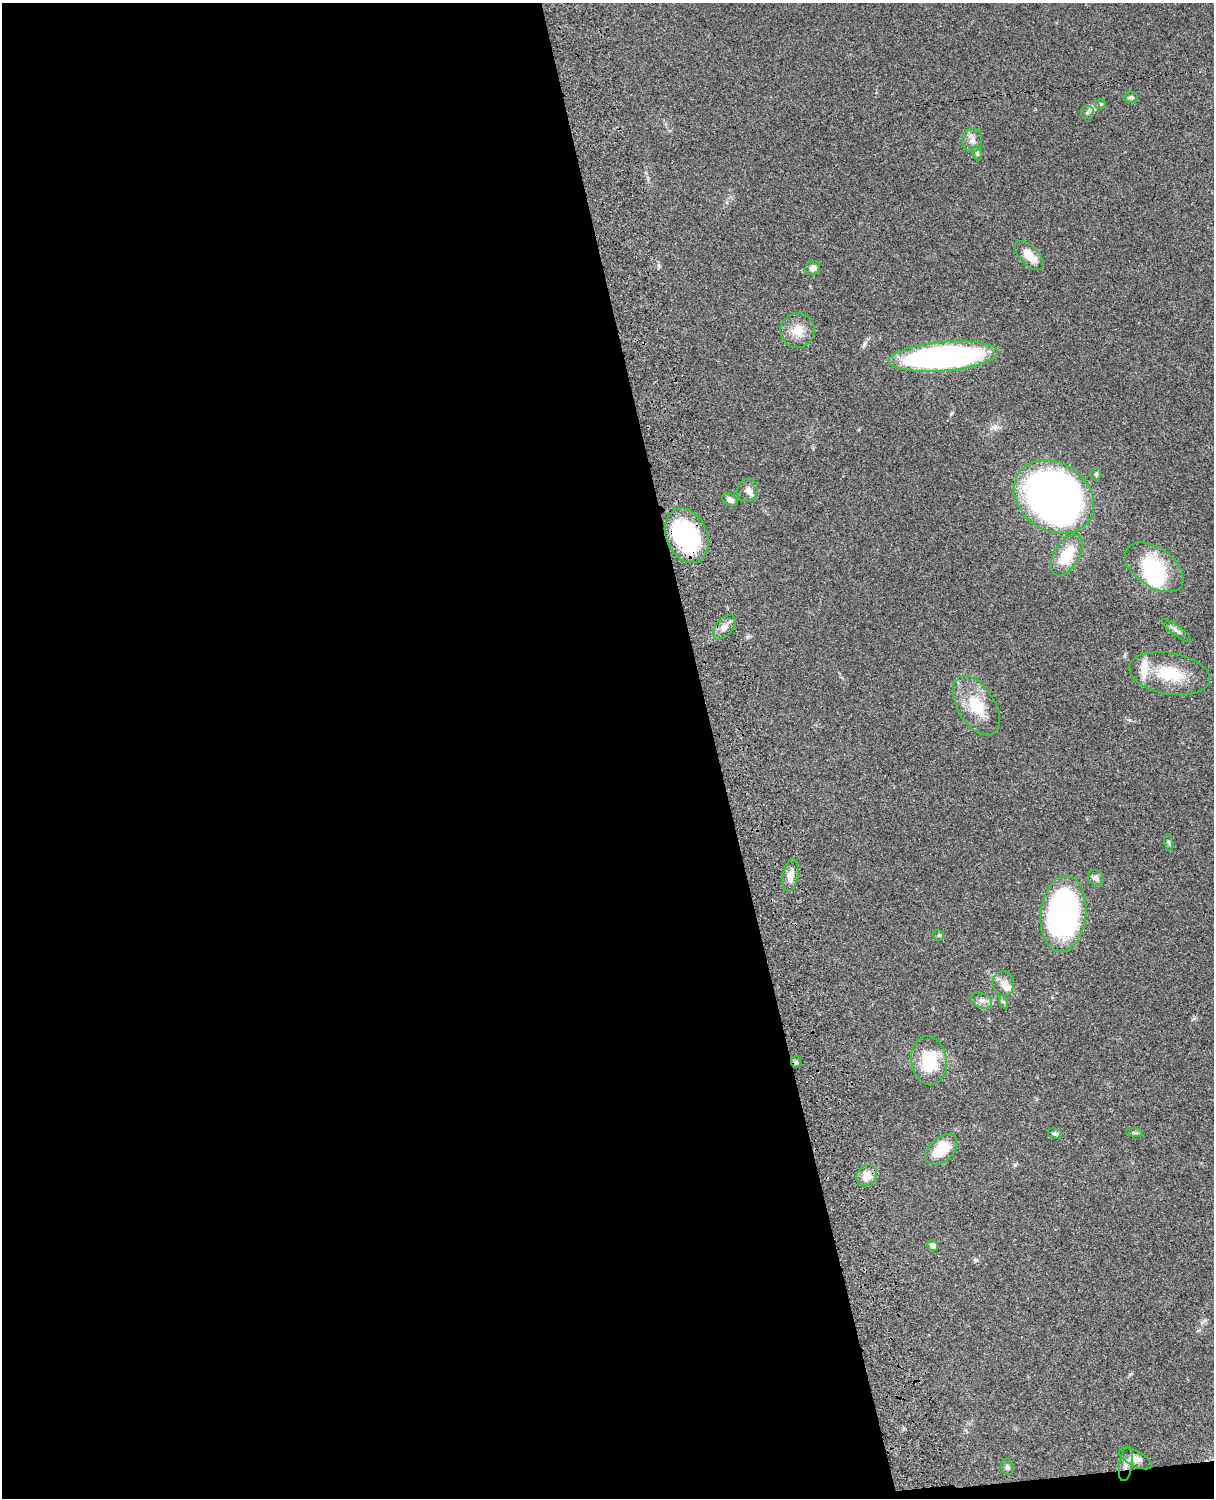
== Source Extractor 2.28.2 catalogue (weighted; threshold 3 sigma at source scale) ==
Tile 9 of 4 x 3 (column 1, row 3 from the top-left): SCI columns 122-1333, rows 278-1773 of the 5089 x 4929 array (HDU 1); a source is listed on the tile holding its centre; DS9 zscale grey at full resolution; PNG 1216 x 1500 px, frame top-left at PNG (2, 3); each listed source drawn as its Kron ellipse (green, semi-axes under 4 px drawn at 4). Shown black and unused: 59% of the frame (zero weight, under 3 of 4 exposures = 6% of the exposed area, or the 3 px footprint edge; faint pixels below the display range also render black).
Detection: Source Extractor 2.28.2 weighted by HDU 2 'WHT'; one run over the whole footprint, this tile lists its part. Background 0.0839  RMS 0.006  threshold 0.0272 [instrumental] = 3 sigma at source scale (4.5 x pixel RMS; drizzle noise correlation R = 1.50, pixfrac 1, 0.05/0.05 arcsec/px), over >= 5 px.
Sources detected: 41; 1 inside a brighter object's white glare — neither listed nor drawn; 2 inside a brighter listed object's ellipse — not listed separately; the other 38 listed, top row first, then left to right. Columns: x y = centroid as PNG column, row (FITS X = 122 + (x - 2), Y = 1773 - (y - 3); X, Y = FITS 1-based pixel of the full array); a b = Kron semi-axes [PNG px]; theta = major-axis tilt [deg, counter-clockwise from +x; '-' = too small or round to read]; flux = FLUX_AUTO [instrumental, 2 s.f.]
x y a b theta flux
1131 97 7 5 -3 1.5
1101 104 5 5 - 0.72
1088 113 6 6 - 1.3
972 140 12 10 86 3.8
977 153 7 4 -80 1.1
1029 256 18 9 -46 9.1
813 268 7 7 - 3
798 330 17 17 - 9.6
943 356 54 14 5 180
1096 474 6 5 - 0.94
748 491 12 10 69 3.2
1054 497 43 34 -33 380
730 500 8 5 -33 2.6
687 536 28 20 -65 74
1067 555 22 12 59 17
1154 567 33 19 -35 37
724 627 14 8 49 3.9
1177 631 18 5 -37 2.2
1169 673 41 20 -10 25
976 706 33 18 -58 21
1169 842 8 4 -81 0.97
790 875 16 7 80 5.6
1096 878 8 7 - 2.5
1063 914 38 22 84 150
939 935 6 5 - 0.81
1003 984 12 10 -88 4.2
981 1000 11 7 -24 2.8
1004 1002 7 4 -70 0.93
929 1061 25 17 -82 24
796 1062 6 5 - 1.2
1134 1133 8 4 -8 1.1
1055 1134 7 5 -11 1.2
942 1149 19 12 41 17
867 1176 11 9 49 7.3
933 1245 6 5 - 2.6
1135 1458 18 8 -28 3.6
1126 1464 17 6 80 3.2
1007 1467 8 6 -72 1.4
Overlapping masked pixels (flux is a lower limit): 3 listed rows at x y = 687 536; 796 1062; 1126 1464